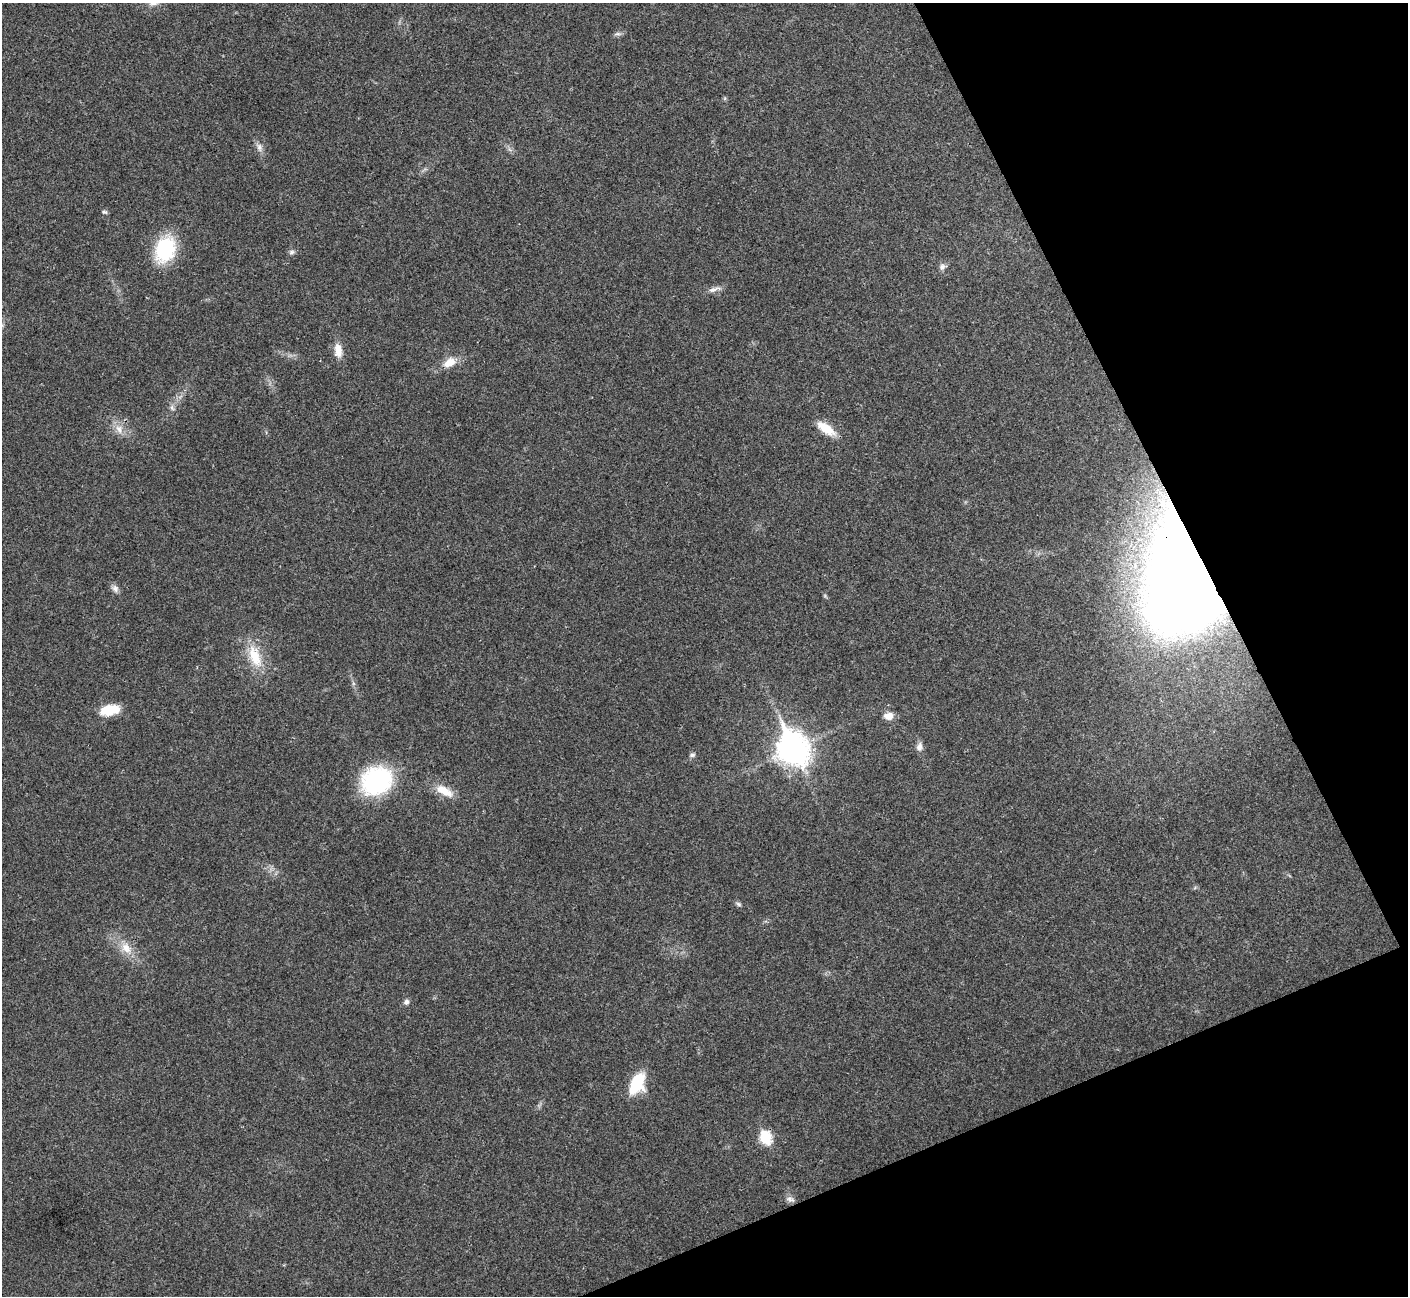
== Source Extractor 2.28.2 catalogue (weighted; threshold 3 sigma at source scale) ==
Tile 12 of 4 x 4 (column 4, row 3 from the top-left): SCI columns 4220-5625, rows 1451-2744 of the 5630 x 5621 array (HDU 1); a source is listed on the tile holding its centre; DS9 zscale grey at full resolution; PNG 1410 x 1298 px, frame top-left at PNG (2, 3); no overlay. Shown black and unused: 21% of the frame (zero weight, under 3 of 4 exposures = <1% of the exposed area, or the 3 px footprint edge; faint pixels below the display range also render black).
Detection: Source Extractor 2.28.2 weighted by HDU 2 'WHT'; one run over the whole footprint, this tile lists its part. Background 0.0216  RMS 0.004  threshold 0.018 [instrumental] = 3 sigma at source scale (4.5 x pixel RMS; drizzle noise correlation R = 1.50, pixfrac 1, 0.05/0.05 arcsec/px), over >= 5 px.
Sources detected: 28; all 28 listed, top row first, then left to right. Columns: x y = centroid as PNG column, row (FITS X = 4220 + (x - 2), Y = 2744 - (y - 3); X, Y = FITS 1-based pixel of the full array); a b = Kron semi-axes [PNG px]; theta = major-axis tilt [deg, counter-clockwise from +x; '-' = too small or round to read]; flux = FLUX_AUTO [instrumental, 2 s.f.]
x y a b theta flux
617 34 10 5 6 1.1
259 147 11 7 -72 1.9
104 212 7 5 -3 0.74
165 249 25 18 70 30
292 252 8 6 3 1
942 267 9 8 - 1.5
714 289 19 5 17 2.1
338 350 17 9 -82 4.7
449 362 15 10 30 5.4
172 408 8 5 -65 1.1
826 428 25 10 -35 7.3
119 429 12 9 -60 3.4
1181 575 111 62 -76 700
115 588 11 8 -59 1.8
255 656 34 15 -69 12
110 710 21 11 11 9.8
889 716 10 8 -5 3.5
919 747 11 8 82 2.1
793 749 13 10 -64 550
692 755 7 6 - 1
377 781 25 20 31 60
444 791 24 10 -27 6.9
738 904 8 5 -28 0.82
126 948 18 11 -44 5.8
406 1002 7 6 - 1.3
637 1084 19 12 64 20
765 1138 7 6 - 33
790 1199 13 7 -21 1.7
Overlapping masked pixels (flux is a lower limit): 1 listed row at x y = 1181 575